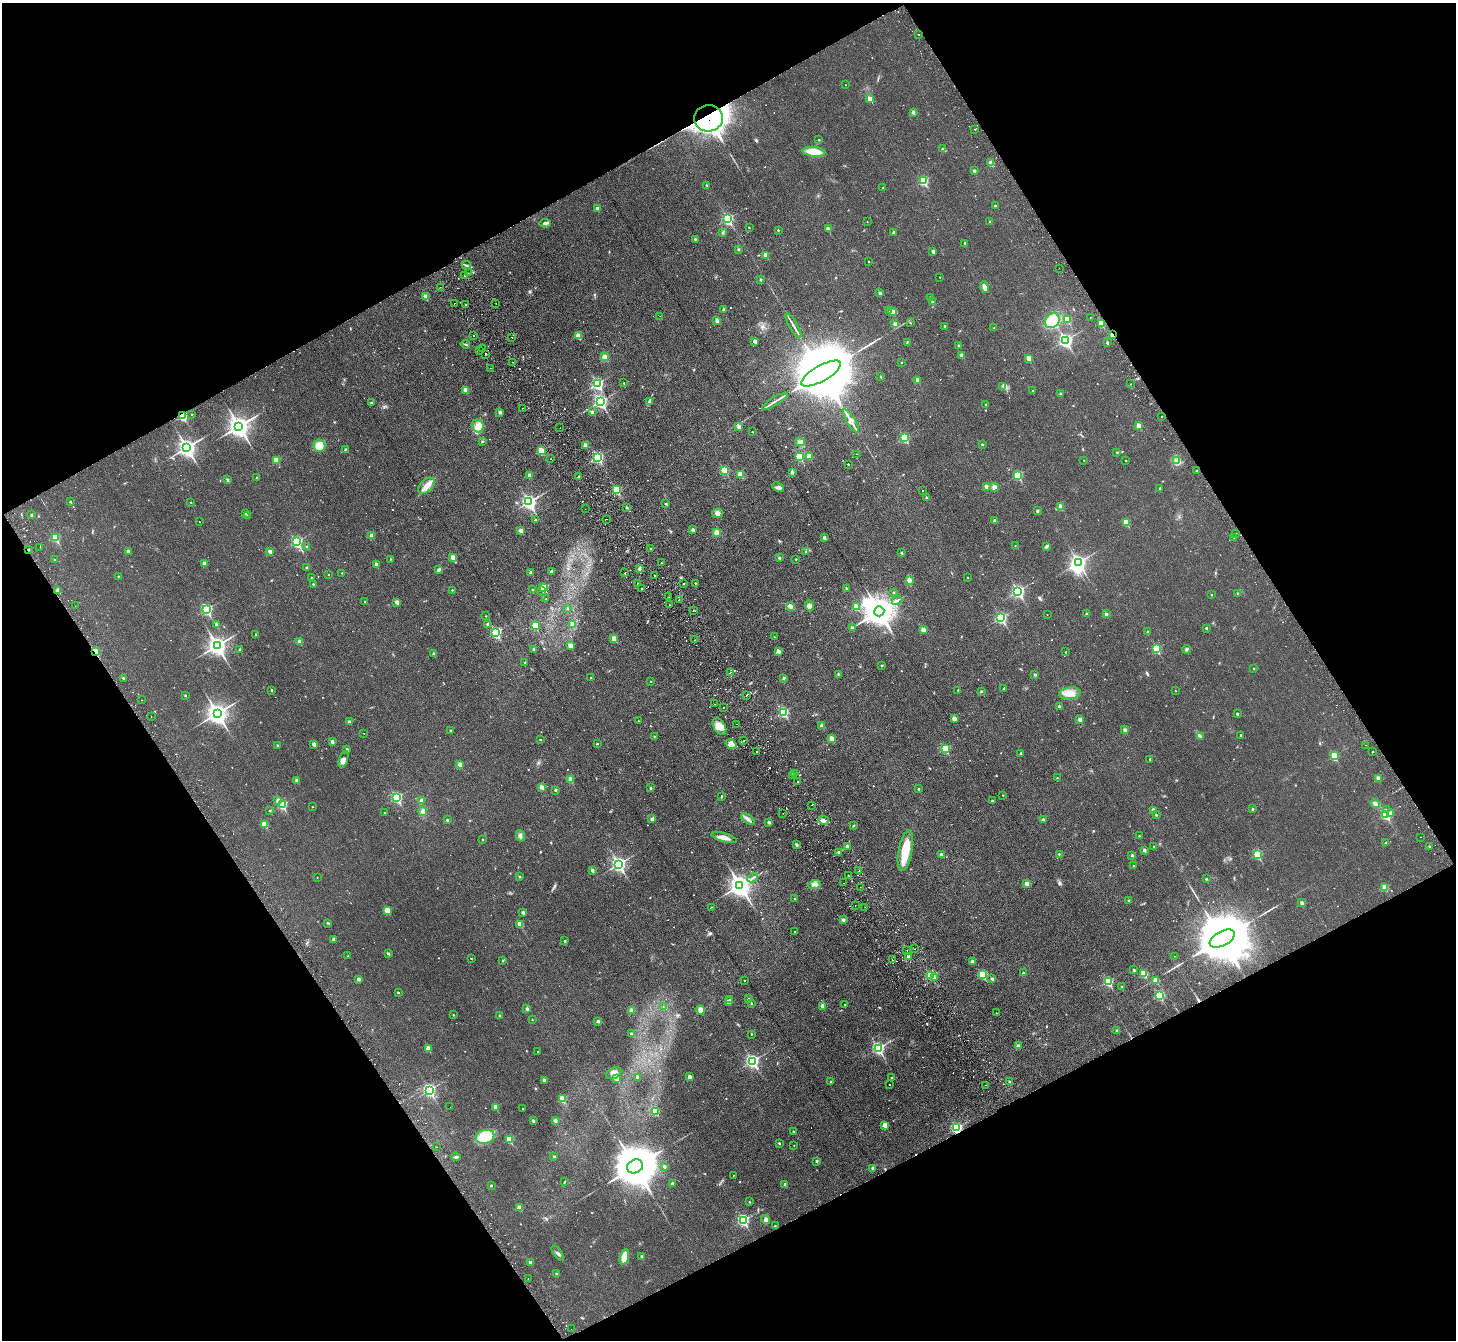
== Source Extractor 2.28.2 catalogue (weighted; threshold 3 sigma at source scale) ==
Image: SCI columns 54-5867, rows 330-5679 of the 5919 x 5874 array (HDU 1 of 3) = the unmasked area's bounding box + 8 px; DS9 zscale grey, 4 x 4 block average (1 PNG px = mean of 4 x 4 image px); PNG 1458 x 1342 px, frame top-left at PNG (2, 3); each listed source drawn as its Kron ellipse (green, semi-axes under 4 px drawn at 4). Shown black and unused: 47% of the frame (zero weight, under 2 of 3 exposures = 3% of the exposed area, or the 3 px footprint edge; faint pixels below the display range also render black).
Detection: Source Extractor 2.28.2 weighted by HDU 2 'WHT'. Background 0.0344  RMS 0.0052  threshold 0.0234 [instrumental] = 3 sigma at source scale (4.5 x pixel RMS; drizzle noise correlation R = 1.50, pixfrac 1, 0.05/0.05 arcsec/px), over >= 5 px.
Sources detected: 984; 5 too faint to see at this stretch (4 x 4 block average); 2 inside a brighter object's white glare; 54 cosmic-ray / hot-pixel residue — neither listed nor drawn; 12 coinciding with a brighter row at this scale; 6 inside a brighter listed object's ellipse — not listed separately; of the other 905, all 500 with FLUX_AUTO >= 1.7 (the completeness limit of this list) listed and drawn (405 fainter detections not listed), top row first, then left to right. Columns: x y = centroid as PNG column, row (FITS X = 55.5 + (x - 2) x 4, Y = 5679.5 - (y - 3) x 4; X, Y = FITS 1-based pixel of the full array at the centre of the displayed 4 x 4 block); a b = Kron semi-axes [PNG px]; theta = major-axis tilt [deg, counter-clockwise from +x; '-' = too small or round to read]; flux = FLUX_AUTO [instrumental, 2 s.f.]
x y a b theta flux
919 34 2 2 - 7.8
846 85 2 2 - 1.7
870 99 2 2 - 56
913 112 2 2 - 21
708 118 14 13 - 2000
975 129 2 2 - 2.1
819 140 2 2 - 1.8
942 149 3 2 - 2.1
814 152 11 5 -7 63
991 163 2 2 - 43
974 171 2 2 - 2.5
924 181 2 2 - 200
706 185 2 2 - 3.4
883 188 2 2 - 2.7
995 206 2 2 - 3.5
598 208 2 2 - 21
728 219 3 2 - 360
867 222 2 2 - 1.9
990 222 2 2 - 11
545 223 5 3 - 6.7
749 228 2 2 - 2.8
828 229 2 2 - 23
778 230 2 2 - 3.5
723 232 3 2 - 2.2
894 232 2 2 - 10
695 239 2 2 - 2.8
965 243 2 2 - 7.9
738 249 2 2 - 6.3
933 251 4 3 - 5.5
766 255 2 2 - 47
868 261 2 2 - 2.9
466 265 4 2 - 3.8
1059 268 2 2 - 2.7
468 273 2 2 - 2.5
465 275 2 2 - 3.2
940 277 2 2 - 2
760 279 2 2 - 8.5
440 287 2 2 - 2.6
984 287 6 3 -72 13
880 293 2 2 - 13
426 297 2 2 - 50
931 298 3 2 - 2.5
932 302 2 2 - 5.3
454 303 2 2 - 2.5
496 303 2 2 - 1.7
466 304 2 2 - 2.1
723 310 4 3 - 4.4
889 310 2 2 - 8.4
892 312 2 2 - 40
660 316 2 2 - 2
1090 317 2 2 - 1.9
1067 320 2 2 - 87
717 321 4 4 - 7.5
1052 321 8 6 46 110
910 323 2 2 - 3.4
1101 323 2 2 - 82
895 324 2 2 - 21
793 325 14 2 -60 9.6
945 326 2 2 - 6.5
994 328 2 2 - 1.9
1112 335 2 2 - 24
474 336 2 2 - 2.4
578 336 2 2 - 59
512 337 2 2 - 14
1065 340 3 2 - 630
755 341 2 2 - 22
907 342 3 2 - 2
1107 343 2 2 - 9.5
465 344 5 2 - 2.7
959 345 2 2 - 5.2
483 349 2 2 - 1.9
480 350 2 2 - 12
486 354 2 2 - 3.5
961 355 2 2 - 24
605 357 4 4 - 9.7
1029 358 2 2 - 38
513 362 2 2 - 5.2
901 362 2 2 - 3
491 368 2 2 - 3
821 373 22 7 29 56000
881 377 2 2 - 4.7
918 380 2 2 - 28
624 383 2 2 - 3.4
598 384 3 2 - 410
1130 384 2 2 - 1.8
1003 386 3 2 - 2.9
466 390 2 2 - 48
1033 391 2 2 - 1.9
1060 394 3 2 - 3
601 401 3 2 - 660
649 401 3 2 - 2.1
775 401 15 2 32 12
371 403 2 2 - 9.1
985 404 2 2 - 4.1
522 408 2 2 - 3.4
499 412 4 3 - 5.1
592 412 2 2 - 16
192 414 2 2 - 3.3
183 416 2 2 - 230
1161 416 2 2 - 13
851 421 13 4 -58 18
1139 425 2 2 - 31
239 426 4 3 - 2300
478 426 6 6 - 21
739 427 2 2 - 26
560 428 2 2 - 2.9
752 432 2 2 - 1.7
904 437 2 2 - 200
482 441 2 2 - 2.6
800 442 5 4 - 8.3
982 444 2 2 - 4.2
585 445 2 2 - 39
319 446 6 6 - 32
187 447 4 3 - 1400
345 449 3 2 - 2.1
541 451 2 2 - 110
1117 452 2 2 - 5.3
857 454 2 2 - 3
809 456 2 2 - 46
598 457 3 2 - 350
800 457 2 2 - 150
550 459 2 2 - 2
276 460 2 2 - 78
1084 460 2 2 - 1.8
1177 460 4 3 - 8.5
1126 461 2 2 - 2.6
848 464 2 2 - 4
725 470 2 2 - 84
1196 471 2 2 - 2.4
792 472 2 2 - 13
740 474 2 2 - 60
529 475 2 2 - 34
1018 475 2 2 - 180
578 476 2 2 - 1.9
257 477 2 2 - 3
227 480 4 2 - 3.9
426 486 10 6 44 23
986 486 2 2 - 22
778 487 6 3 -25 8.1
994 487 4 4 - 8.3
1160 488 2 2 - 4.8
617 490 2 2 - 160
923 491 2 2 - 11
927 498 2 2 - 12
70 502 2 2 - 6.9
191 502 2 2 - 2.8
529 502 3 3 - 760
666 504 2 2 - 4.3
627 507 2 2 - 6.8
1061 507 2 2 - 51
585 509 2 2 - 2.4
1037 511 2 2 - 13
246 513 2 2 - 6.7
718 513 5 5 - 12
31 515 2 2 - 6.7
248 515 2 2 - 3.4
607 519 2 2 - 4.8
535 520 2 2 - 5.5
994 520 2 2 - 11
200 522 2 2 - 2.3
1126 522 2 2 - 78
693 529 2 2 - 15
521 531 2 2 - 33
717 532 4 3 - 11
1236 533 2 2 - 2.1
372 536 2 2 - 32
824 537 2 2 - 16
1233 537 2 2 - 2.3
55 538 3 2 - 89
297 542 3 2 - 340
1015 545 2 2 - 1.9
1046 546 3 2 - 7.2
40 547 2 2 - 3.5
306 547 2 2 - 5
29 549 2 2 - 4.8
651 549 2 2 - 2
128 552 3 3 - 6.4
270 552 2 2 - 24
806 552 2 2 - 4.4
902 553 2 2 - 9.4
453 557 2 2 - 43
779 558 2 2 - 10
390 559 2 2 - 2.5
796 559 2 2 - 2.9
54 560 2 2 - 2.8
1078 562 3 2 - 880
661 563 2 2 - 1.9
205 564 2 2 - 30
376 564 2 2 - 21
307 568 3 2 - 3.1
639 568 3 2 - 4.6
439 570 4 3 - 5.2
551 571 4 3 - 4.5
531 572 2 2 - 20
342 573 2 2 - 2.4
625 573 2 2 - 3.9
328 575 2 2 - 2.7
654 575 2 2 - 4.8
118 576 2 2 - 3.2
311 577 2 2 - 2
968 577 2 2 - 2.6
909 581 3 2 - 3.9
637 583 2 2 - 6.5
695 583 2 2 - 3.1
313 584 2 2 - 4.8
684 584 2 2 - 3.5
544 588 2 2 - 120
642 588 2 2 - 2.8
846 589 2 2 - 12
58 590 2 2 - 33
452 590 2 2 - 3.7
532 590 2 2 - 4.8
542 591 3 2 - 3.5
1018 591 3 2 - 490
894 592 2 2 - 2.6
1237 593 2 2 - 1.7
1211 595 2 2 - 3.9
669 597 2 2 - 2.6
546 599 2 2 - 1.8
679 600 2 2 - 4.4
897 600 5 2 - 4.3
365 601 2 2 - 6.2
397 602 2 2 - 27
669 605 2 2 - 2.4
75 606 2 2 - 3.1
790 606 4 2 - 14
809 606 5 4 - 8.6
856 607 2 2 - 68
567 608 2 2 - 2.7
206 609 3 2 - 370
693 610 2 2 - 2.6
879 611 5 5 - 5400
1086 614 2 2 - 9.4
1106 614 2 2 - 14
1047 615 2 2 - 1.7
486 616 2 2 - 1.7
1001 618 3 2 - 370
217 624 2 2 - 12
488 624 2 2 - 12
572 624 2 2 - 24
535 626 2 2 - 150
852 628 4 2 - 4.4
1206 628 2 2 - 8.1
923 630 2 2 - 32
496 632 3 2 - 340
1148 632 2 2 - 6
256 634 2 2 - 3.7
774 637 2 2 - 2
614 638 2 2 - 49
694 640 2 2 - 1.8
300 642 2 2 - 33
217 646 4 3 - 1700
570 646 2 2 - 40
240 649 4 2 - 3
534 649 2 2 - 14
1156 649 2 2 - 170
1187 649 4 3 - 4.9
778 651 2 2 - 34
96 652 2 2 - 130
1066 652 2 2 - 1.9
434 654 2 2 - 17
525 662 3 2 - 1.7
882 666 3 2 - 2.2
1254 668 2 2 - 3.3
731 672 3 2 - 3
838 674 3 2 - 2.7
1035 675 2 2 - 4.3
123 678 2 2 - 5.9
591 678 2 2 - 2.3
784 678 2 2 - 7.7
651 681 2 2 - 1.9
1004 688 3 2 - 2.4
272 690 2 2 - 6.4
958 690 2 2 - 1.9
981 691 2 2 - 2.1
1175 691 2 2 - 2.1
1070 693 10 6 8 30
185 695 2 2 - 5.6
747 695 2 2 - 16
142 700 2 2 - 2.8
714 704 2 2 - 1.8
723 707 2 2 - 2.2
1059 707 2 2 - 12
784 712 2 2 - 280
217 713 4 3 - 2000
1237 714 2 2 - 6.7
151 716 2 2 - 2.6
954 718 2 2 - 33
1080 719 2 2 - 28
638 721 2 2 - 2
349 722 2 2 - 14
736 724 2 2 - 2
719 726 9 5 -57 24
822 726 2 2 - 28
450 730 2 2 - 4.2
1125 730 2 2 - 26
364 733 2 2 - 1.7
1241 735 2 2 - 4.7
654 736 2 2 - 1.9
1200 736 2 2 - 2
832 738 2 2 - 45
540 740 2 2 - 2.5
744 741 2 2 - 45
332 742 2 2 - 22
314 744 2 2 - 26
597 744 2 2 - 3.9
731 744 6 4 -35 19
278 745 2 2 - 9.6
1366 745 2 2 - 2.2
347 749 2 2 - 11
945 749 2 2 - 170
757 751 2 2 - 3
1372 752 2 2 - 7.6
1021 753 2 2 - 4.8
1334 756 2 2 - 140
343 759 9 3 71 11
1150 759 2 2 - 2.8
460 764 2 2 - 31
794 773 2 2 - 2.1
793 775 2 2 - 4
1057 778 2 2 - 2.2
1378 778 2 2 - 25
571 779 2 2 - 54
297 780 2 2 - 21
798 782 2 2 - 2.9
542 787 2 2 - 31
650 788 2 2 - 8.3
919 789 2 2 - 6.7
555 790 2 2 - 9.2
1003 795 2 2 - 3.2
721 796 4 2 - 2.1
397 798 3 2 - 320
278 800 2 2 - 17
421 800 3 3 - 5.3
992 801 2 2 - 6.1
1375 804 5 3 - 9.4
282 805 3 2 - 210
811 805 2 2 - 2.3
312 807 2 2 - 1.8
1253 809 2 2 - 7.7
270 810 2 2 - 4
1153 810 2 2 - 29
1386 810 2 2 - 3.1
423 811 4 4 - 8.6
385 813 2 2 - 2.9
783 813 2 2 - 1.7
1386 814 3 2 - 260
1390 814 2 2 - 24
1156 815 2 2 - 4.4
652 819 4 2 - 6.8
748 819 8 3 -39 12
1043 819 2 2 - 11
447 820 2 2 - 8.4
824 820 5 3 - 7.6
769 822 2 2 - 13
265 824 2 2 - 91
854 825 3 2 - 1.8
520 836 6 3 -76 8.7
1139 836 2 2 - 4.2
724 837 13 3 -16 20
1421 837 2 2 - 3.4
483 839 2 2 - 3.3
1385 843 3 2 - 2
797 845 3 2 - 5.3
848 846 2 2 - 21
1154 846 2 2 - 3.7
1429 846 2 2 - 1.8
1144 850 2 2 - 15
905 851 21 7 79 83
838 852 2 2 - 7.8
941 854 2 2 - 14
1059 854 2 2 - 3.4
1257 854 2 2 - 190
1132 855 2 2 - 8.9
619 864 3 3 - 790
1134 866 2 2 - 3.9
592 870 2 2 - 15
859 871 2 2 - 3.2
848 876 2 2 - 1.8
317 877 2 2 - 1.7
520 877 3 2 - 2.9
752 878 5 2 - 6
1206 879 2 2 - 4.4
843 883 2 2 - 2.6
815 884 6 3 16 10
1027 884 2 2 - 34
740 885 4 3 - 2400
860 887 2 2 - 12
1385 887 2 2 - 63
795 899 2 2 - 2.3
1129 900 2 2 - 8
1302 903 2 2 - 19
855 905 2 2 - 2.8
711 907 2 2 - 2
865 907 2 2 - 2.8
387 910 2 2 - 73
523 913 2 2 - 16
843 920 2 2 - 18
328 923 2 2 - 7.4
520 924 2 2 - 55
795 932 2 2 - 2.8
334 939 2 2 - 19
1222 939 14 7 28 34000
565 941 2 2 - 4.3
915 949 2 2 - 2.3
907 950 2 2 - 3.6
388 954 2 2 - 9.6
348 956 2 2 - 2.1
1174 956 2 2 - 3.9
909 957 2 2 - 21
471 959 2 2 - 3.2
893 960 2 2 - 2.6
502 961 2 2 - 4.2
972 961 3 3 - 6.5
1134 970 2 2 - 7.2
1023 973 2 2 - 12
1144 974 2 2 - 110
931 975 2 2 - 170
983 975 2 2 - 160
935 978 2 2 - 7
358 979 3 3 - 5.3
992 979 2 2 - 9.7
744 980 2 2 - 2.5
1156 980 2 2 - 49
1108 981 3 2 - 190
1122 986 2 2 - 2.2
398 992 2 2 - 5
1159 995 2 2 - 230
748 999 2 2 - 6
729 1000 2 2 - 4.9
728 1002 2 2 - 29
751 1003 3 2 - 2.6
845 1005 2 2 - 4.1
822 1006 2 2 - 33
663 1007 2 2 - 2.5
527 1009 2 2 - 16
631 1010 3 3 - 6.2
700 1010 4 4 - 18
996 1013 2 2 - 2.3
453 1015 2 2 - 2.5
500 1016 2 2 - 8.5
532 1020 2 2 - 2.5
598 1021 3 3 - 4.3
1117 1031 2 2 - 14
631 1034 2 2 - 8.5
751 1034 2 2 - 3.5
1018 1046 2 2 - 25
428 1048 2 2 - 55
878 1048 3 2 - 500
538 1052 2 2 - 2
752 1061 3 2 - 610
614 1073 8 5 29 15
637 1077 2 2 - 9.3
689 1077 2 2 - 29
617 1078 2 2 - 37
891 1078 2 2 - 1.8
544 1080 2 2 - 14
1009 1081 2 2 - 6
831 1082 2 2 - 3
889 1085 2 2 - 4.5
986 1085 2 2 - 1.9
429 1090 3 2 - 490
562 1099 2 2 - 87
450 1107 2 2 - 2.3
496 1107 2 2 - 35
523 1109 2 2 - 2.9
655 1111 2 2 - 130
533 1121 2 2 - 14
555 1121 2 2 - 19
885 1125 2 2 - 53
956 1128 3 2 - 390
793 1132 2 2 - 5.7
485 1137 9 7 12 80
509 1139 2 2 - 110
779 1143 2 2 - 5.6
794 1145 2 2 - 1.8
436 1147 2 2 - 5.6
554 1156 2 2 - 5.1
456 1157 4 3 - 4.4
816 1161 2 2 - 10
635 1166 8 6 24 17000
664 1167 2 2 - 12
873 1168 2 2 - 19
733 1175 2 2 - 2.1
565 1182 3 2 - 1.9
672 1184 2 2 - 12
785 1184 2 2 - 11
491 1185 2 2 - 2.7
749 1202 2 2 - 3.2
519 1208 2 2 - 45
743 1220 3 2 - 410
765 1220 5 4 - 8.2
775 1226 2 2 - 3.4
558 1253 9 3 -54 6.8
624 1257 8 4 75 44
642 1257 2 2 - 11
530 1262 2 2 - 17
556 1274 2 2 - 9.6
528 1279 2 2 - 2
571 1329 2 2 - 4.7
Overlapping masked pixels (flux is a lower limit): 6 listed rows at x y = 708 118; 1112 335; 183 416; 29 549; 96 652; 956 1128
Diffuse or blended objects may show on this block-average render without a row.